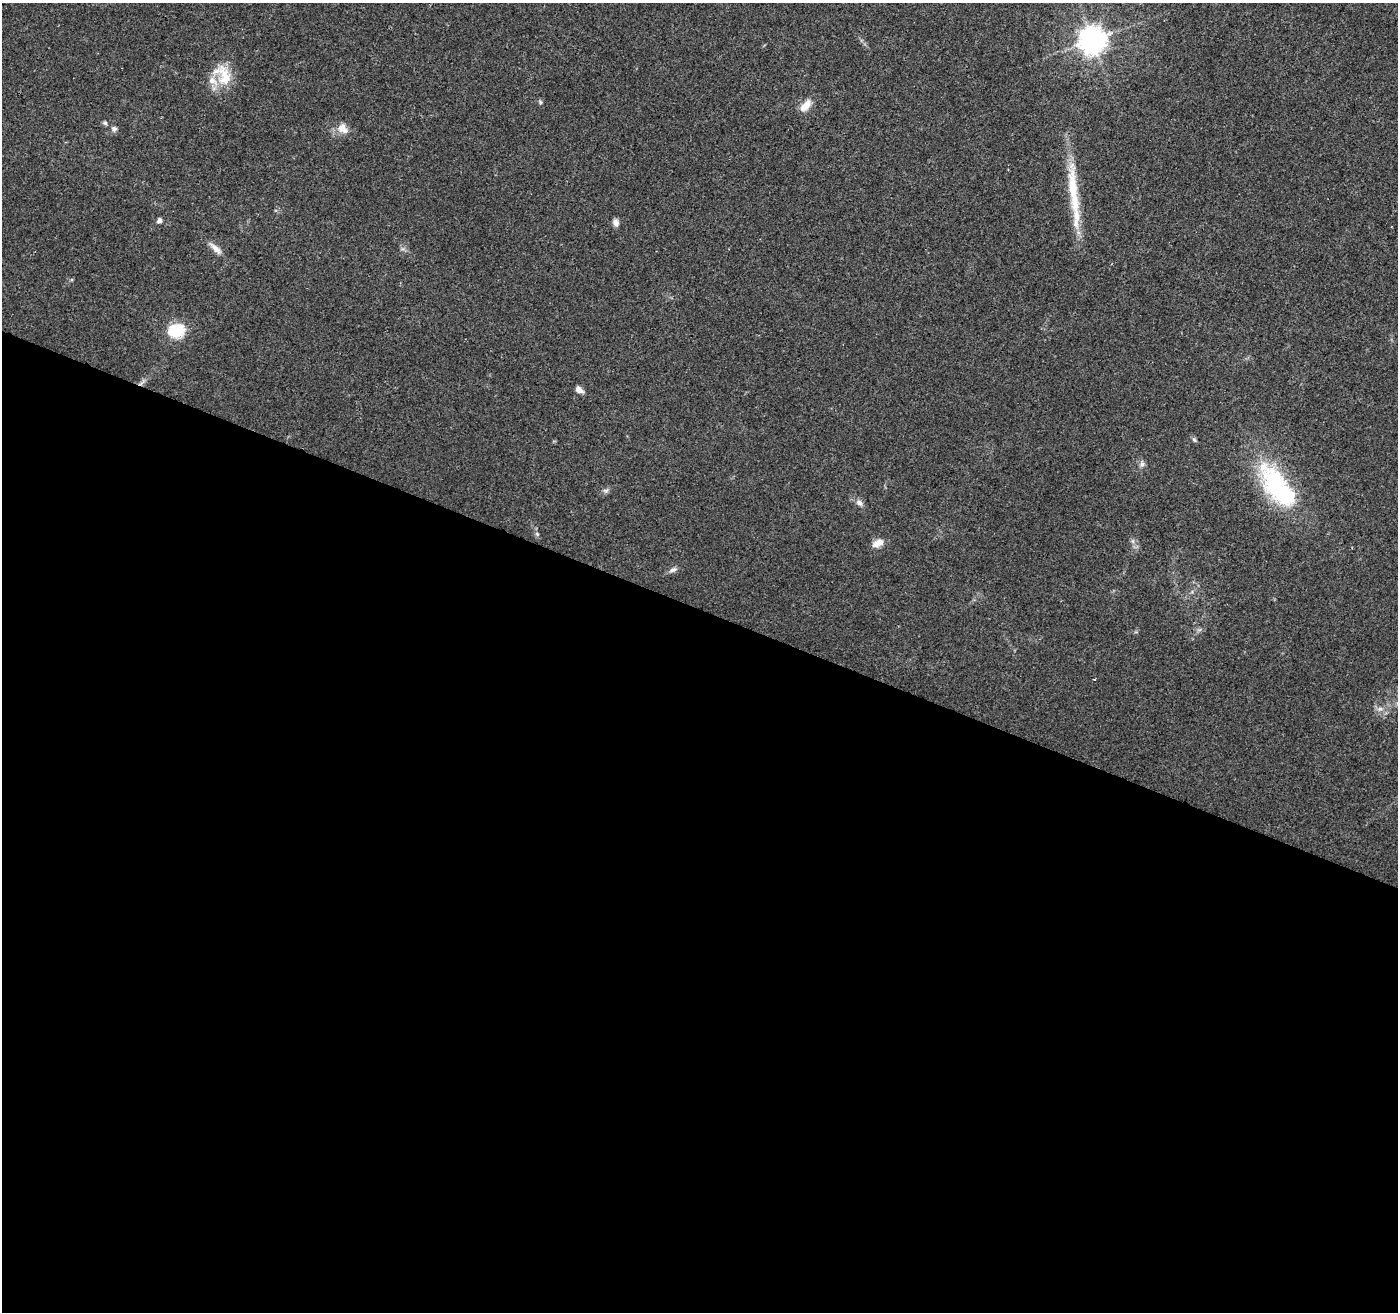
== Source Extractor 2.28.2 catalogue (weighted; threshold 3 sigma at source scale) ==
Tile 14 of 4 x 4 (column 2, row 4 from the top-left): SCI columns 1401-2796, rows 215-1524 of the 5603 x 5731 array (HDU 1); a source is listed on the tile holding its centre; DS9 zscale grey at full resolution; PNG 1400 x 1314 px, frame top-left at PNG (2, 3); no overlay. Shown black and unused: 54% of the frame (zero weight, under 3 of 4 exposures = <1% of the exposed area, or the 3 px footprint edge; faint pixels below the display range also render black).
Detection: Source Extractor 2.28.2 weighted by HDU 2 'WHT'; one run over the whole footprint, this tile lists its part. Background 0.0226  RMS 0.0034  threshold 0.0152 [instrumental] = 3 sigma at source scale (4.5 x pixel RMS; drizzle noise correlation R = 1.50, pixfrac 1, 0.0396/0.0396 arcsec/px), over >= 5 px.
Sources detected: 27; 1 cosmic-ray / hot-pixel residue — not listed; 2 inside a brighter listed object's ellipse — not listed separately; the other 24 listed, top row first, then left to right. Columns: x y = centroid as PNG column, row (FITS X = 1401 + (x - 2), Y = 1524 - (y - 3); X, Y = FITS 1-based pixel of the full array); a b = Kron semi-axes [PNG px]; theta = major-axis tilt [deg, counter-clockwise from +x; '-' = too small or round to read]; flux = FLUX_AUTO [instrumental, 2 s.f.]
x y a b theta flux
1092 40 8 8 - 400
224 76 32 17 -77 9.6
540 102 6 4 -60 0.5
806 105 17 9 50 3.7
105 123 6 5 - 0.62
342 128 15 11 -42 3.6
114 129 7 6 - 0.98
1073 191 86 11 -85 17
159 221 5 4 - 1.6
615 222 9 7 -73 1.6
216 248 22 7 -44 2.6
176 330 23 18 15 9.1
141 383 13 3 38 1.1
579 390 8 6 -36 2.2
1194 439 8 5 -53 0.62
1142 464 8 6 89 1.1
1279 488 63 25 -52 45
606 490 8 5 7 0.86
859 503 9 7 -33 1.6
537 534 6 4 -46 0.58
1133 541 7 4 -71 0.73
877 543 14 8 25 3
673 570 11 6 28 1.2
1380 709 8 6 20 1.3
Overlapping masked pixels (flux is a lower limit): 1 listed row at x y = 141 383